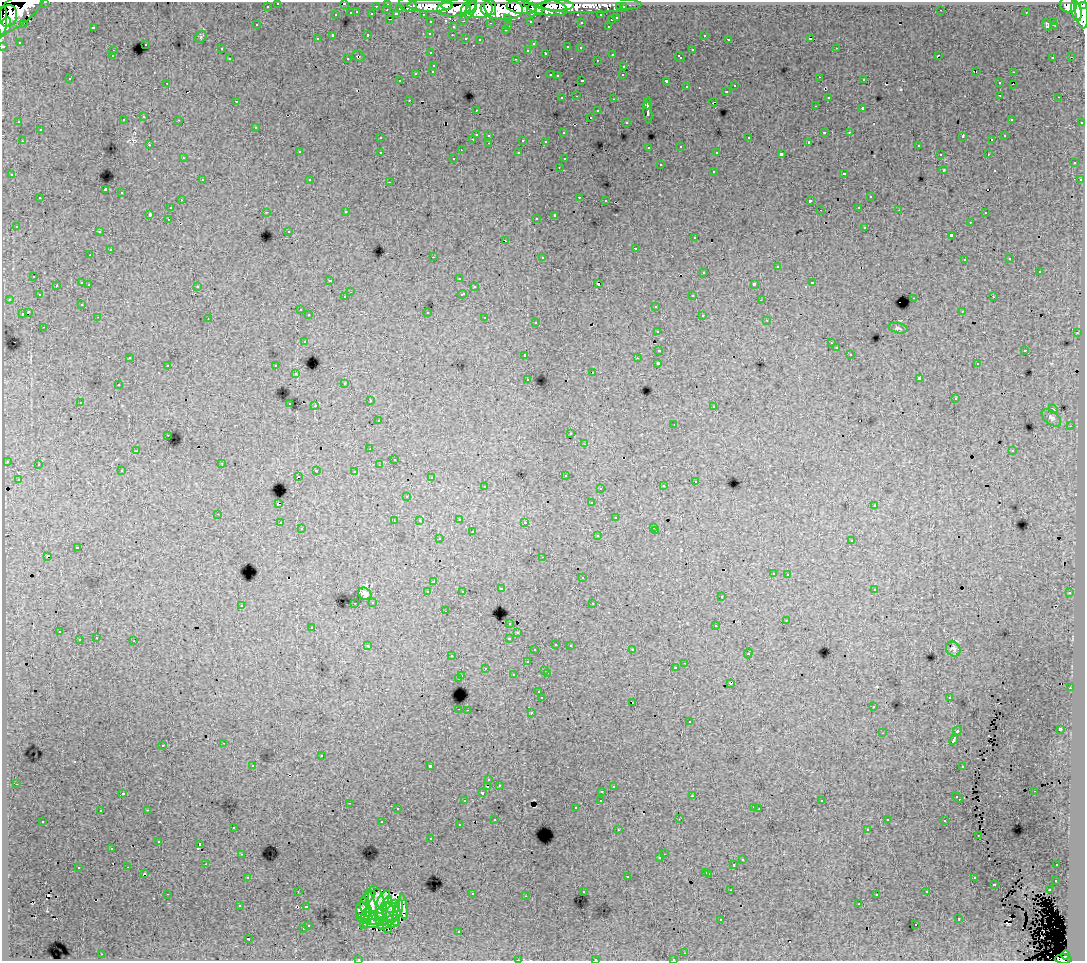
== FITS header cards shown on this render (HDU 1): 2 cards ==
NAXIS1  =                 1083
NAXIS2  =                  959

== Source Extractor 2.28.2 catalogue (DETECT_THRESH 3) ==
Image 1083 x 959 px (HDU 1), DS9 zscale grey, 1 PNG px = 1 image px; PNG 1087 x 963 px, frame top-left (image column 1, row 959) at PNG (2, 2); each listed source drawn as its Kron ellipse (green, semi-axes under 4 px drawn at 4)
Background 153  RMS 1.1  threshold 3.34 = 3 sigma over >= 5 px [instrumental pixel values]
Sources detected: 502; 4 with non-positive FLUX_AUTO (blend fragments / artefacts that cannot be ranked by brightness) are neither listed nor drawn; the other 498 listed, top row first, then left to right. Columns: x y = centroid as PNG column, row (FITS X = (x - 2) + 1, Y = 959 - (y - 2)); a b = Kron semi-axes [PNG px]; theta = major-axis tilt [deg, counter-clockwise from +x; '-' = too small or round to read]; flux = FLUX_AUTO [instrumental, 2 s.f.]
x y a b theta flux
45 2 3 2 - 3000
278 3 3 3 - 2400
344 3 3 2 - 450
388 4 3 3 - 4800
408 5 9 6 -22 18000
447 5 6 4 17 60000
557 5 16 5 -1 130000
589 5 52 7 1 120000
1068 5 8 7 - 100000
267 6 3 3 - 1400
376 6 3 2 - 990
430 6 23 6 -1 220000
1084 6 3 3 - 53000
456 7 19 8 8 320000
490 7 8 5 -78 74000
521 7 14 6 -8 240000
546 7 22 8 -11 270000
620 7 3 3 - 1100
623 7 3 3 - 1900
400 8 3 3 - 780
479 8 13 10 -8 350000
466 9 6 4 62 83000
471 9 10 4 62 130000
502 9 21 11 -3 540000
387 10 3 2 - 310
532 10 7 4 -90 95000
941 10 2 2 - 61
1081 10 19 6 -81 340000
17 11 34 13 38 340000
538 11 4 4 - 61000
1076 11 10 5 -79 180000
357 12 3 2 - 320
351 13 3 3 - 710
1026 13 2 2 - 42
372 14 3 3 - 880
396 14 4 3 - 800
423 14 3 2 - 1700
336 15 3 3 - 400
601 15 3 3 - 1500
8 16 11 9 74 180000
508 18 3 3 - 960
617 18 3 3 - 540
390 19 3 2 - 310
611 20 3 3 - 390
3 21 15 2 87 93000
464 21 3 2 - 300
530 21 3 3 - 1100
1054 21 3 3 - 1700
6 22 5 3 - 84000
431 22 3 3 - 2000
581 22 3 3 - 130
24 23 3 2 - 85
490 23 3 2 - 100
257 25 3 3 - 210
1046 25 5 3 - 450
1054 25 3 2 - 130
509 26 3 2 - 320
608 26 3 2 - 340
93 27 3 3 - 760
453 27 3 3 - 400
505 30 3 3 - 160
430 33 3 3 - 120
368 35 3 3 - 330
452 35 3 2 - 100
704 35 3 3 - 220
332 36 3 3 - 570
201 37 6 5 - 130
466 38 3 3 - 270
811 38 3 3 - 19000
317 39 3 3 - 260
729 39 3 3 - 210
480 40 3 2 - 74
19 42 3 3 - 100
145 44 3 3 - 200
533 44 3 3 - 88
3 46 3 3 - 3900
568 47 3 3 - 400
580 48 3 3 - 180
836 48 3 2 - 150
221 49 3 3 - 180
528 50 3 3 - 130
692 50 3 3 - 380
113 51 3 2 - 200
431 53 3 2 - 150
546 53 3 3 - 270
612 54 3 3 - 330
938 55 3 2 - 67
112 56 3 2 - 110
359 56 6 5 - 110
680 57 6 3 -44 390
1053 57 3 2 - 120
1071 57 3 2 - 14
347 58 2 2 - 69
230 59 3 3 - 240
516 59 3 2 - 480
597 60 3 2 - 150
434 65 3 3 - 280
624 66 3 3 - 290
433 71 3 3 - 220
977 71 2 2 - 5.4
1013 72 3 2 - 250
416 73 3 3 - 450
550 75 3 2 - 430
623 75 3 2 - 110
557 76 3 3 - 130
820 77 2 2 - 120
70 79 3 3 - 150
864 80 3 2 - 140
399 81 3 2 - 79
582 81 3 2 - 610
666 81 3 3 - 860
167 83 3 2 - 120
999 83 3 3 - 250
1013 84 2 2 - 150
735 86 3 3 - 240
687 87 3 3 - 230
727 91 3 3 - 190
1000 95 3 2 - 160
577 96 3 2 - 140
828 97 3 3 - 240
1059 97 3 2 - 110
562 98 3 2 - 160
614 99 3 2 - 430
409 100 3 2 - 160
237 101 3 2 - 120
713 102 4 2 - 110
648 104 6 3 88 1600
815 106 3 2 - 160
863 109 3 3 - 950
476 110 3 2 - 100
598 111 3 3 - 280
648 113 11 3 -82 2500
144 117 3 3 - 310
590 117 3 3 - 1200
1011 119 3 2 - 100
123 120 3 3 - 140
179 120 3 2 - 160
19 122 3 2 - 83
626 122 3 2 - 120
1082 122 3 2 - 520
256 127 3 3 - 320
40 130 3 3 - 250
824 132 3 3 - 750
849 132 3 2 - 210
563 133 3 3 - 160
476 134 3 3 - 530
489 135 3 3 - 320
963 136 4 3 - 280
1005 136 3 3 - 130
380 138 3 2 - 96
749 138 3 3 - 420
473 139 3 2 - 190
523 140 3 3 - 650
992 140 3 2 - 140
22 141 3 2 - 220
546 141 4 3 - 160
809 142 3 3 - 120
489 143 3 2 - 240
149 145 3 2 - 160
918 145 3 3 - 230
681 146 3 3 - 210
649 147 3 2 - 88
461 150 2 2 - 52
299 152 3 3 - 370
380 152 3 3 - 290
717 152 2 2 - 77
519 153 3 3 - 250
781 154 4 3 - 2200
940 154 3 2 - 100
988 154 3 2 - 170
183 158 2 2 - 73
454 158 3 3 - 200
564 159 3 2 - 110
1074 163 3 3 - 300
660 165 3 3 - 590
559 167 3 2 - 71
944 170 4 4 - 61
713 171 3 3 - 300
844 173 3 3 - 490
12 175 3 3 - 190
202 180 3 3 - 210
310 180 3 2 - 160
1080 180 3 2 - 150
390 182 3 2 - 240
105 190 3 3 - 8800
122 193 3 3 - 420
579 197 3 2 - 260
870 197 3 3 - 340
40 198 3 3 - 350
181 200 3 2 - 290
606 200 3 2 - 130
810 201 4 3 - 1000
859 207 3 2 - 130
170 208 3 3 - 210
820 210 2 2 - 52
899 210 3 2 - 100
266 212 3 2 - 140
346 212 3 3 - 250
985 213 3 2 - 190
150 214 3 3 - 1000
555 215 4 3 - 1600
536 218 3 2 - 190
168 219 3 2 - 210
970 222 3 2 - 180
16 226 3 3 - 160
865 227 3 3 - 230
289 231 3 3 - 140
99 232 3 2 - 250
951 235 4 3 - 660
695 238 3 3 - 250
506 241 3 2 - 340
636 248 3 3 - 420
110 250 3 2 - 450
90 255 3 2 - 83
433 257 2 2 - 460
542 257 3 3 - 290
1010 259 2 2 - 53
964 260 3 3 - 200
777 267 3 3 - 450
1039 271 3 3 - 570
704 272 3 3 - 430
34 276 3 3 - 280
459 278 3 3 - 150
330 280 3 3 - 220
82 283 3 3 - 570
598 283 3 3 - 2400
812 283 3 3 - 360
89 284 3 2 - 150
754 284 4 3 - 1400
56 285 3 2 - 210
197 286 3 3 - 210
474 287 3 3 - 240
350 292 2 2 - 56
462 294 5 3 - 500
39 295 2 2 - 69
693 295 3 2 - 330
345 297 3 3 - 220
993 297 3 2 - 190
914 298 3 2 - 370
9 299 3 2 - 150
761 300 2 2 - 54
82 304 3 3 - 140
656 306 3 3 - 380
300 310 3 2 - 210
962 311 3 3 - 80
28 312 4 3 - 1500
428 312 3 3 - 550
22 314 4 3 - 670
309 315 3 3 - 160
702 315 3 3 - 260
98 317 3 2 - 180
485 318 3 3 - 430
208 319 2 2 - 50
767 320 3 2 - 83
536 322 3 3 - 180
44 327 3 2 - 160
898 328 10 5 -11 170
657 331 3 3 - 310
1077 333 3 2 - 250
304 341 3 3 - 240
831 343 3 2 - 79
836 348 3 3 - 140
659 350 4 3 - 900
1025 350 3 2 - 370
850 354 3 2 - 110
525 355 3 3 - 120
130 357 3 3 - 140
637 358 3 3 - 120
658 363 3 3 - 2300
977 364 3 2 - 90
168 365 3 3 - 340
276 366 3 3 - 410
593 372 3 2 - 420
296 374 3 3 - 350
919 378 4 3 - 2400
528 379 3 2 - 100
345 383 3 3 - 160
118 385 3 3 - 320
955 399 3 3 - 150
370 401 3 2 - 230
80 402 3 2 - 130
290 404 3 2 - 210
315 406 2 2 - 620
714 406 3 2 - 150
1053 409 4 3 - 59
1051 418 11 6 -39 280
378 421 3 3 - 250
674 424 2 2 - 95
1070 426 3 3 - 64
571 434 3 2 - 130
168 435 2 2 - 130
585 444 3 2 - 190
370 449 3 2 - 64
136 451 4 4 - 69
1012 451 3 3 - 120
394 459 2 2 - 49
7 461 3 3 - 410
222 463 3 2 - 220
38 464 3 3 - 320
379 465 3 2 - 130
316 470 3 2 - 350
122 471 3 3 - 350
354 471 3 2 - 210
565 475 3 3 - 310
298 476 2 2 - 71
431 477 3 3 - 91
18 479 3 2 - 120
695 481 3 2 - 220
485 486 3 3 - 370
663 486 3 3 - 240
600 488 3 2 - 140
407 496 3 3 - 97
591 503 3 3 - 170
278 504 3 3 - 720
874 506 3 3 - 110
218 514 3 2 - 190
616 518 3 3 - 410
459 519 3 3 - 360
394 521 3 2 - 80
419 521 4 4 - 170
525 522 3 3 - 160
280 523 3 2 - 250
654 527 3 3 - 220
301 529 2 2 - 56
656 531 3 2 - 170
472 532 3 3 - 560
598 536 3 3 - 270
439 539 3 3 - 230
852 540 3 3 - 330
77 548 3 3 - 840
47 556 3 3 - 1400
542 557 3 2 - 120
773 573 3 3 - 270
788 574 3 2 - 210
582 578 3 3 - 270
433 582 3 2 - 160
501 589 3 3 - 390
874 589 3 2 - 93
462 591 3 3 - 140
428 592 3 3 - 230
1070 593 3 3 - 290
365 594 7 5 -36 360
721 597 3 3 - 230
373 602 3 3 - 250
355 603 3 2 - 190
593 603 3 2 - 150
241 605 3 3 - 240
445 611 3 2 - 120
786 620 2 2 - 44
510 623 3 3 - 310
716 626 3 3 - 700
312 627 3 3 - 330
59 632 3 3 - 270
518 633 3 3 - 220
96 638 3 2 - 150
509 638 3 3 - 570
79 640 3 3 - 460
134 641 3 2 - 560
556 644 3 2 - 190
368 645 4 3 - 200
570 645 3 3 - 230
953 649 8 6 -46 230
535 650 3 3 - 190
632 650 3 2 - 200
748 653 5 3 - 520
452 656 3 2 - 230
527 662 3 3 - 220
685 663 3 2 - 140
485 668 3 2 - 190
676 668 3 3 - 280
545 670 3 3 - 370
547 673 3 2 - 320
513 675 3 3 - 190
462 676 3 3 - 290
459 679 3 3 - 950
731 684 3 3 - 520
1070 688 3 2 - 270
539 692 3 2 - 110
542 698 3 3 - 1600
949 698 3 2 - 140
632 702 3 2 - 230
873 707 3 2 - 110
459 709 3 2 - 320
467 710 2 2 - 290
531 712 3 3 - 500
690 722 3 3 - 230
1060 729 3 3 - 2200
957 731 5 3 - 790
882 733 3 2 - 37
954 740 5 3 - 2500
224 743 3 2 - 280
163 745 3 3 - 360
321 756 3 2 - 360
253 765 3 3 - 190
430 766 3 3 - 2700
963 766 3 3 - 540
489 780 3 3 - 180
16 784 3 2 - 160
499 785 3 2 - 100
488 786 3 2 - 420
613 786 3 3 - 240
602 791 3 2 - 160
1034 791 3 2 - 93
123 793 3 3 - 230
482 793 3 3 - 340
692 796 3 2 - 150
957 797 6 3 -42 570
601 800 3 3 - 290
464 801 3 3 - 140
822 801 2 2 - 58
349 803 3 2 - 220
754 807 3 2 - 190
576 808 3 3 - 130
397 809 3 3 - 160
759 809 2 2 - 66
147 810 3 2 - 250
100 811 3 2 - 75
495 819 3 2 - 90
679 819 3 2 - 58
887 820 3 3 - 150
43 821 3 2 - 170
945 821 3 3 - 260
382 822 3 3 - 690
459 825 3 2 - 140
233 827 3 2 - 93
867 829 3 2 - 160
618 830 3 2 - 130
978 835 3 2 - 100
431 839 3 2 - 140
159 841 3 3 - 280
200 845 3 3 - 7600
112 848 3 2 - 140
241 854 3 3 - 170
664 854 2 2 - 150
660 858 3 3 - 140
742 860 3 3 - 190
206 864 2 2 - 180
734 864 3 3 - 750
1057 865 3 2 - 170
128 867 3 2 - 170
78 868 3 3 - 570
706 872 3 3 - 330
144 873 3 3 - 550
709 873 3 3 - 410
248 877 3 3 - 290
627 877 3 3 - 420
974 878 3 2 - 260
1056 880 3 3 - 260
994 884 3 3 - 520
731 890 3 2 - 87
1049 890 3 2 - 170
298 891 3 2 - 87
583 891 3 3 - 210
927 892 3 3 - 170
167 894 3 2 - 730
472 894 3 3 - 540
877 895 3 3 - 89
526 896 3 2 - 78
368 897 8 4 37 170
384 899 9 5 59 540
377 904 18 8 -74 1500
387 904 8 4 62 700
396 904 4 3 - 400
859 904 3 2 - 67
240 906 3 3 - 99
372 906 16 4 -73 900
306 907 3 3 - 590
365 907 9 4 -75 560
391 907 8 5 -14 620
403 907 13 4 -81 620
398 909 10 4 78 730
361 910 8 5 -89 90
367 914 7 3 58 520
391 914 14 6 -56 760
385 916 10 5 -33 1100
373 918 12 6 -2 780
364 919 7 3 -18 32
721 919 3 2 - 98
959 919 3 3 - 440
382 921 5 3 - 430
387 922 11 4 31 860
373 923 10 4 8 570
393 923 6 3 29 640
308 925 3 3 - 300
364 925 3 3 - 290
916 925 3 2 - 170
387 928 5 2 - 92
303 929 3 3 - 340
459 931 2 2 - 51
248 939 3 3 - 950
685 953 3 3 - 79
102 954 3 2 - 260
1066 955 4 3 - 40000
595 959 3 2 - 420
673 959 3 2 - 210
1063 959 8 4 -3 90000
358 960 4 2 - 92
518 960 2 2 - 52
At the frame edge (FLAGS 8, measured only in part): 11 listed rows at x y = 45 2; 278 3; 344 3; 1084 6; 3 21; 3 46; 595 959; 673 959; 1063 959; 358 960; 518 960
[4 non-positive-flux detections neither listed nor drawn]